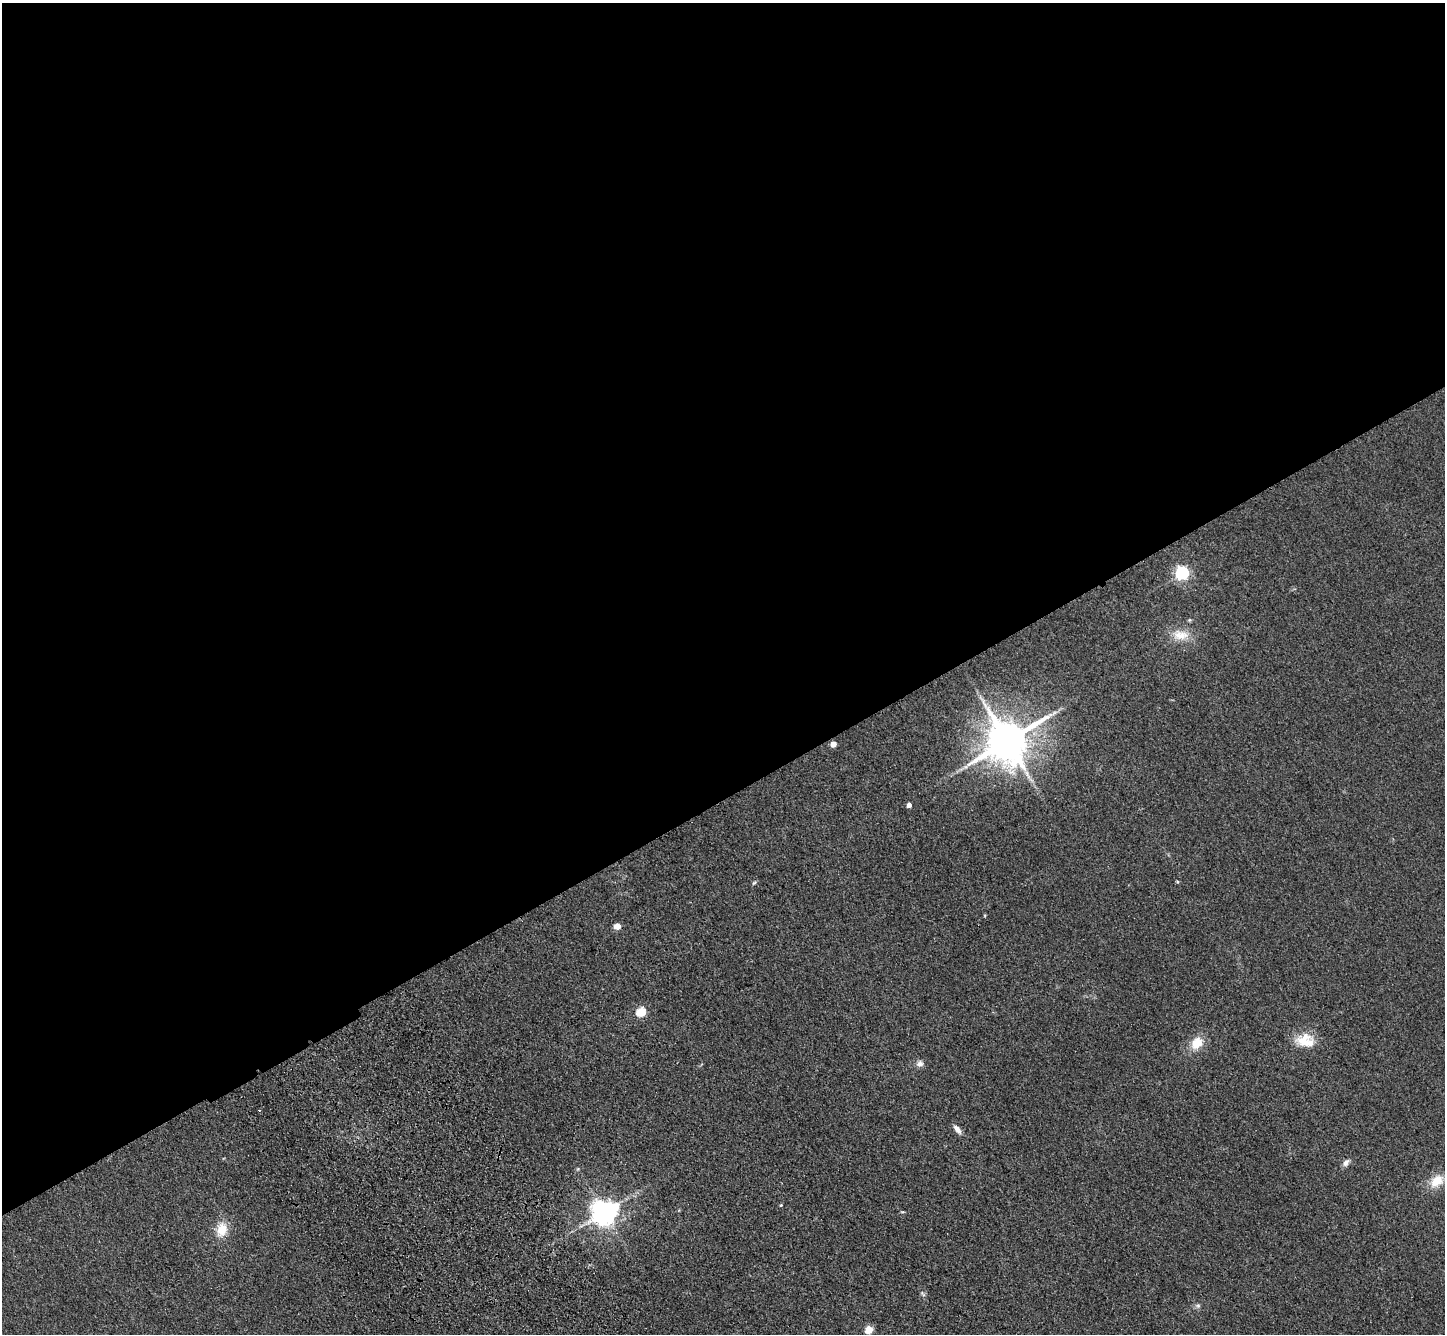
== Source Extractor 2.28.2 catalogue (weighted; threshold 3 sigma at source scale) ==
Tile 2 of 4 x 4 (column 2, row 1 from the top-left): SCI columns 1548-2990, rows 4361-5692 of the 5980 x 5920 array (HDU 1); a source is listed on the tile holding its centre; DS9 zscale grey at full resolution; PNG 1447 x 1336 px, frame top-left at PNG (2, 3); no overlay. Shown black and unused: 60% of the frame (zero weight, under 3 of 4 exposures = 6% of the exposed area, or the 3 px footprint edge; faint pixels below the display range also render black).
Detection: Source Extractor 2.28.2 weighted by HDU 2 'WHT'; one run over the whole footprint, this tile lists its part. Background 0.0609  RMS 0.0079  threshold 0.0357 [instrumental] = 3 sigma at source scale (4.5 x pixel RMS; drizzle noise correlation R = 1.50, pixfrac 1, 0.05/0.05 arcsec/px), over >= 5 px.
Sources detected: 23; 1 cosmic-ray / hot-pixel residue — not listed; the other 22 listed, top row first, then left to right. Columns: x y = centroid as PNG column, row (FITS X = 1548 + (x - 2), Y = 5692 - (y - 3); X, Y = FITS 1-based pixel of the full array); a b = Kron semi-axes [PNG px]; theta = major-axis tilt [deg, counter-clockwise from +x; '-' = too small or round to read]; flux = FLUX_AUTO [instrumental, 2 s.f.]
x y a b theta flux
1182 573 6 6 - 150
1180 635 24 14 -2 15
1007 741 13 11 38 3400
833 744 4 4 - 11
909 805 4 4 - 4.2
1177 881 5 3 - 0.81
754 883 6 4 42 1.2
617 926 7 6 - 5.2
641 1012 5 5 - 44
1305 1041 24 16 -12 18
1197 1043 16 12 51 14
920 1064 9 8 - 3.5
957 1129 12 6 -49 4.3
1346 1163 10 6 52 3.4
1437 1181 20 14 36 15
781 1205 4 3 - 0.72
604 1212 8 7 - 890
902 1212 5 3 - 0.74
222 1230 17 12 75 16
923 1294 9 4 -46 1.7
1198 1306 7 5 44 1.8
869 1330 9 7 43 7.1